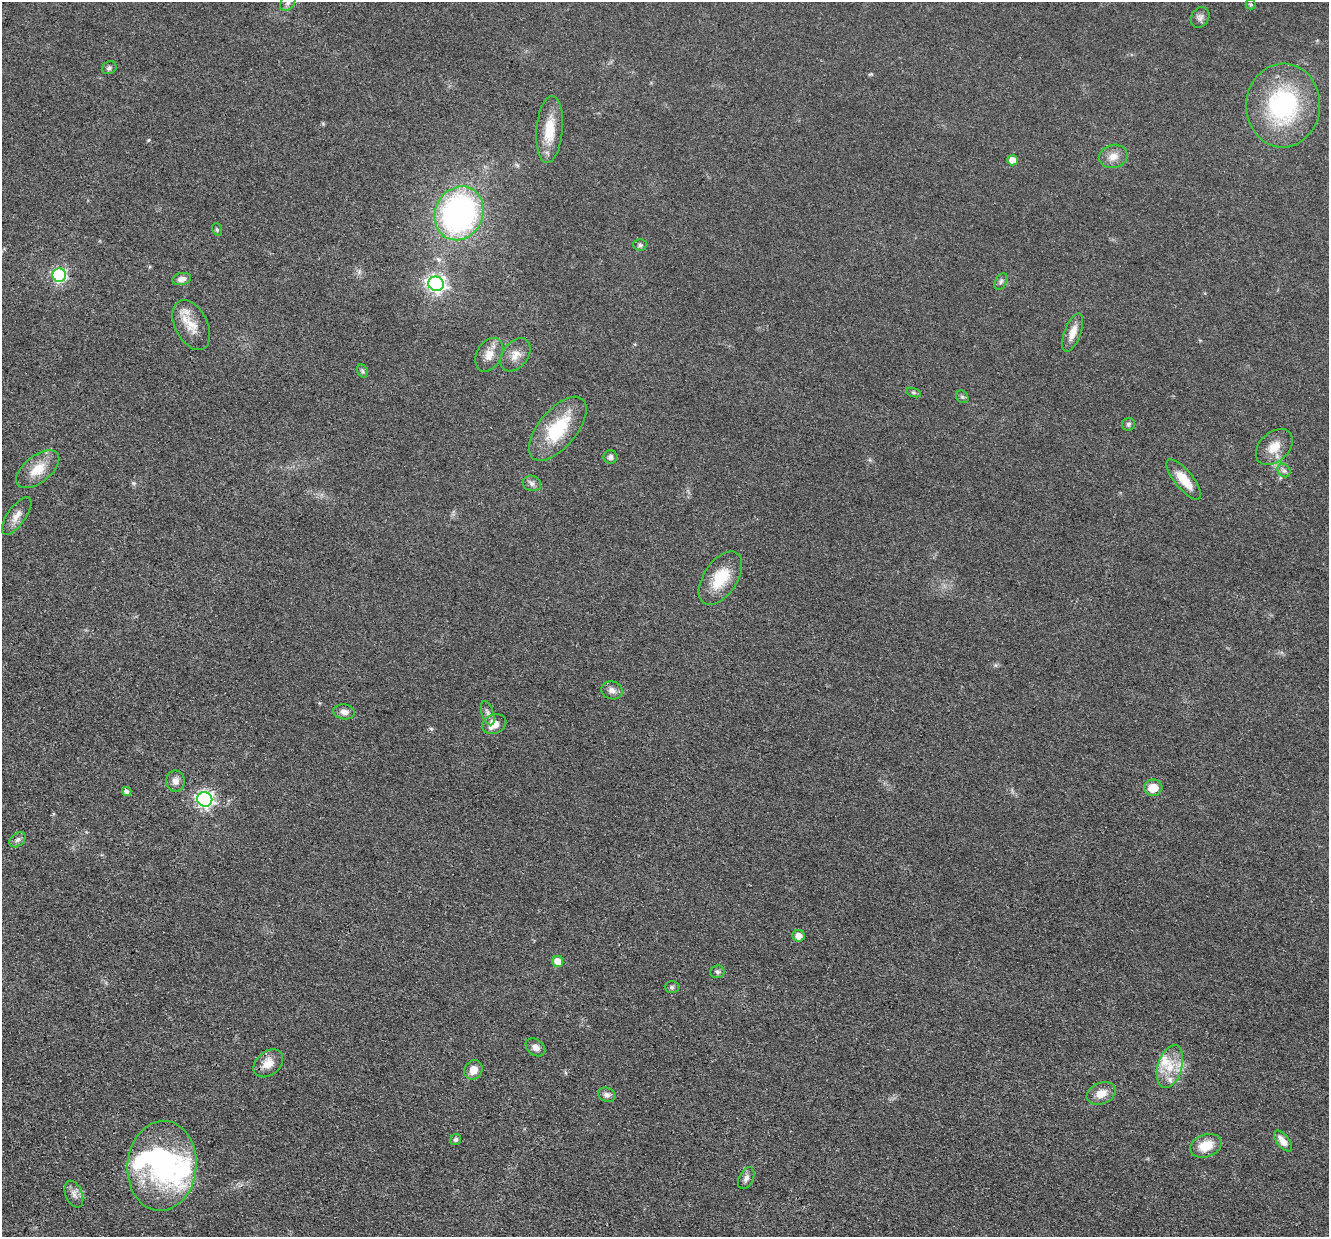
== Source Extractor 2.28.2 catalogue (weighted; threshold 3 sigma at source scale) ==
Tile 7 of 4 x 4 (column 3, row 2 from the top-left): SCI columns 2657-3983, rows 2729-3963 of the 5312 x 5329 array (HDU 1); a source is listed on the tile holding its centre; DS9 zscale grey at full resolution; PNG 1331 x 1239 px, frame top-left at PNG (2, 2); each listed source drawn as its Kron ellipse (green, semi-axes under 4 px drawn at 4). Shown black and unused: <1% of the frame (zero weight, under 3 of 4 exposures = <1% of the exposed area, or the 3 px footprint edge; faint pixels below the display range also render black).
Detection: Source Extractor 2.28.2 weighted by HDU 2 'WHT'; one run over the whole footprint, this tile lists its part. Background 0.0619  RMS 0.0059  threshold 0.0267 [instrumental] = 3 sigma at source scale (4.5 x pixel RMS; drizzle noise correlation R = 1.50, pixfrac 1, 0.05/0.05 arcsec/px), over >= 5 px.
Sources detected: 62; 2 inside a brighter object's white glare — neither listed nor drawn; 3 inside a brighter listed object's ellipse — not listed separately; the other 57 listed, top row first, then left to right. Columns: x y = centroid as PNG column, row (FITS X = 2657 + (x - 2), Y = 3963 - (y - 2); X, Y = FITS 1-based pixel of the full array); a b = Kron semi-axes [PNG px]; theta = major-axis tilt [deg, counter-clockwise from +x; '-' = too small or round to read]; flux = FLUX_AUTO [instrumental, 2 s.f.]
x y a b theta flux
288 3 9 6 53 2.5
1251 5 5 5 - 1
1200 17 11 8 58 2.5
109 68 8 6 27 1.4
1283 105 42 37 87 76
550 129 34 13 85 17
1113 156 14 11 15 5.7
1012 160 5 5 - 7.4
459 213 27 24 64 160
217 229 6 4 -70 0.92
640 245 6 5 - 1.2
59 275 7 6 - 110
182 279 10 6 11 3.3
1001 282 9 5 63 1.7
436 284 8 7 - 250
191 325 27 16 -63 12
1073 332 20 8 69 7
489 355 18 12 62 7
515 355 18 12 53 6.5
362 371 7 5 -68 1.3
913 392 8 3 -19 1
962 397 7 5 -43 1.1
1128 424 6 6 - 1.4
558 429 38 19 50 33
1274 447 21 14 44 9.8
611 457 7 6 - 2
38 469 25 13 38 12
1284 471 7 6 - 1.8
1184 479 25 9 -50 11
532 483 9 7 -18 2.3
17 516 22 9 55 5.3
720 578 30 16 56 19
612 690 11 9 -17 3.3
344 712 11 7 -10 3.5
488 713 12 6 -71 2.2
494 724 12 9 23 7.3
175 781 10 9 - 3.5
1153 788 9 8 - 8.5
127 791 5 4 - 2.3
205 799 7 7 - 210
17 840 9 6 40 1.9
799 936 6 6 - 5.4
558 961 6 5 - 9.2
717 972 7 6 - 1.6
672 987 7 6 - 1.2
535 1047 11 7 -37 3
268 1063 16 12 39 7.3
1170 1066 22 12 74 12
473 1070 10 9 - 5.6
1101 1093 15 10 23 6.5
607 1095 9 7 -20 2.2
456 1140 6 5 - 1.3
1283 1141 12 6 -51 5.6
1206 1146 16 11 20 11
162 1166 45 34 84 82
746 1178 12 7 64 2.5
74 1194 14 8 -66 3.6
Isophote crosses this tile's border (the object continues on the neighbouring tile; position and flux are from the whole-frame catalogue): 1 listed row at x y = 288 3